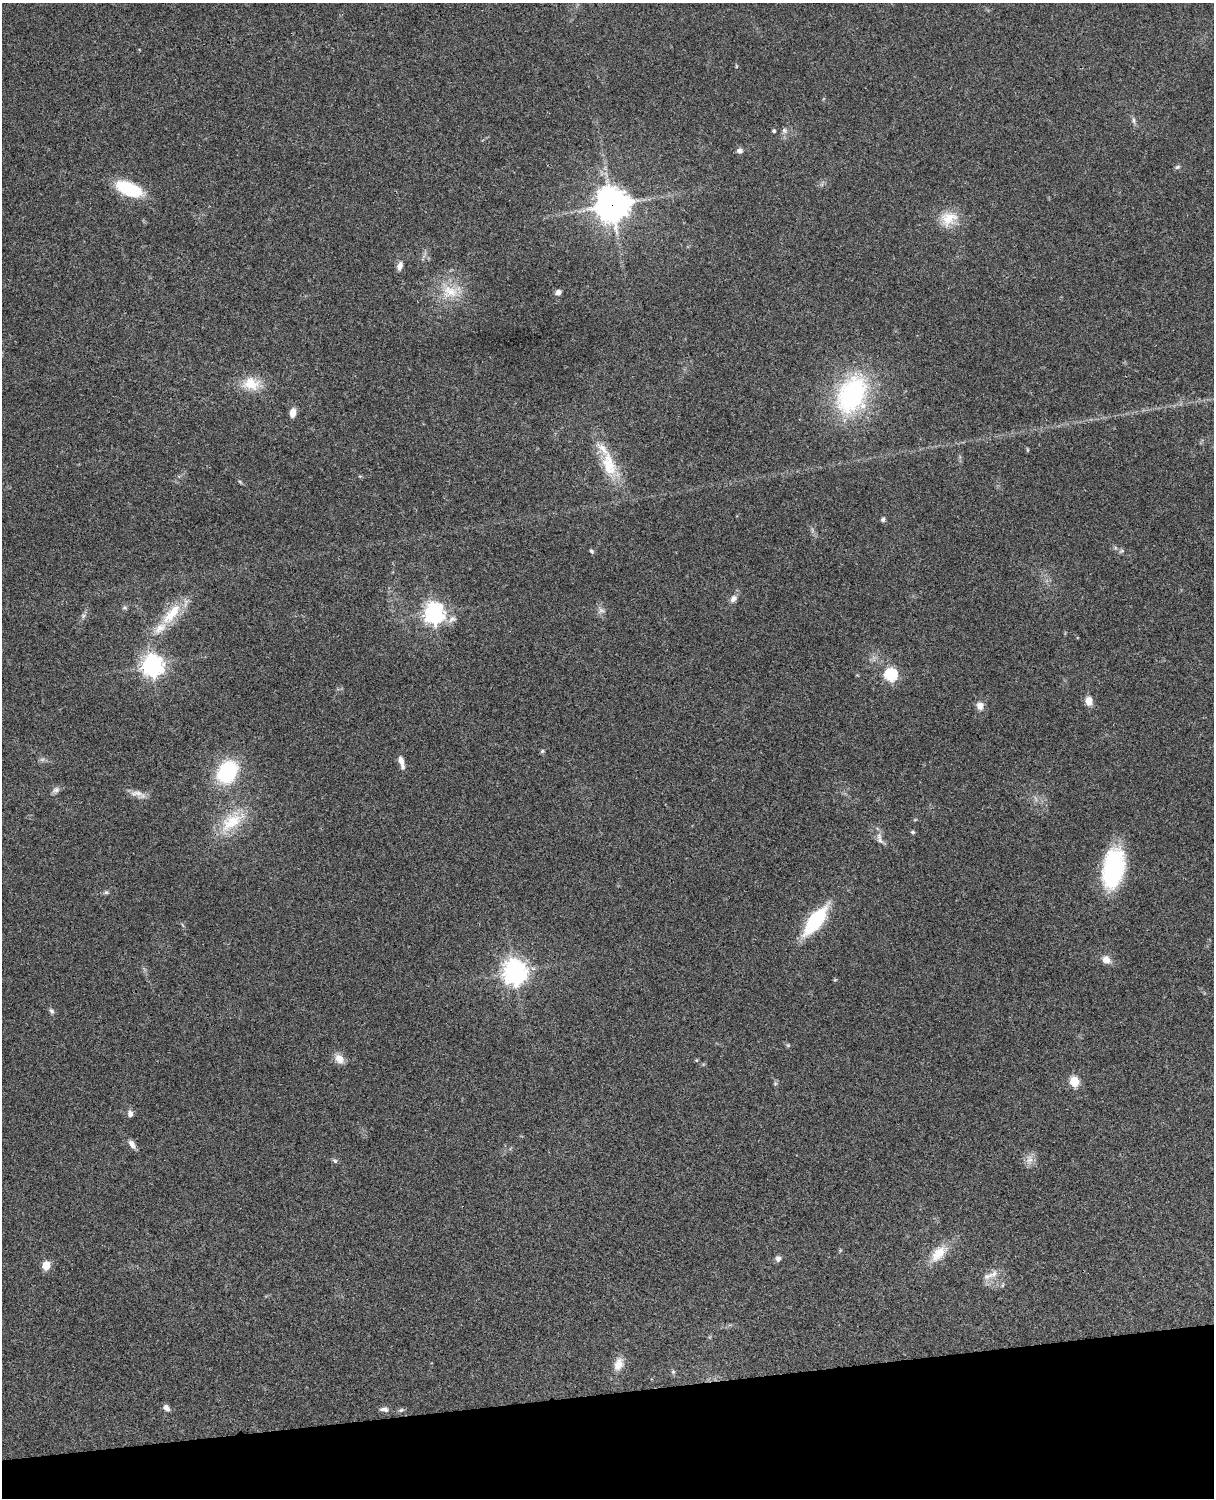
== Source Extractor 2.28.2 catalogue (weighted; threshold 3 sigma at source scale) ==
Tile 10 of 4 x 3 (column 2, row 3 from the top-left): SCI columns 1334-2545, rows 277-1772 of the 5088 x 4928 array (HDU 1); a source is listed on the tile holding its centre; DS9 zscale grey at full resolution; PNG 1216 x 1500 px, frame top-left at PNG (2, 3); no overlay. Shown black and unused: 7% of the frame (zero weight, under 3 of 4 exposures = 6% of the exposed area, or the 3 px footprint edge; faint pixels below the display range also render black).
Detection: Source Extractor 2.28.2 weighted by HDU 2 'WHT'; one run over the whole footprint, this tile lists its part. Background 0.0975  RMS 0.0063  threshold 0.0285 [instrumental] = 3 sigma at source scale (4.5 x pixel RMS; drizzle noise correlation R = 1.50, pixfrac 1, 0.05/0.05 arcsec/px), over >= 5 px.
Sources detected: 62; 2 inside a brighter listed object's ellipse — not listed separately; the other 60 listed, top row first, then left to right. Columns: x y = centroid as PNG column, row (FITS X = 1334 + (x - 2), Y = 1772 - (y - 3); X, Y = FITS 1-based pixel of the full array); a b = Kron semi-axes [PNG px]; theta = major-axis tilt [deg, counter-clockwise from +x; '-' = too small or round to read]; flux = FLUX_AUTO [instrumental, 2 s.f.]
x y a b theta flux
1134 120 9 4 -89 1.5
784 130 8 7 - 1.9
774 131 4 3 - 1.2
739 151 8 6 -5 2
1177 167 8 5 27 1.1
129 189 25 11 -23 40
612 205 11 11 - 1100
948 218 24 17 25 14
400 266 10 6 76 3.6
450 292 25 19 -8 18
558 292 7 6 - 2.4
251 384 26 18 -2 14
852 394 50 35 65 85
293 413 9 6 83 5.6
609 465 36 18 -72 23
240 482 6 4 -20 0.83
883 519 6 5 - 1.4
591 551 6 4 -50 1
733 599 10 7 44 3.1
125 608 7 5 -10 1
601 610 10 7 6 2.4
434 613 8 7 - 360
171 614 41 15 50 21
452 619 14 8 33 3.8
152 666 8 7 - 440
891 675 6 6 - 85
1089 701 10 8 -80 5.8
980 706 9 8 - 4.4
542 751 6 5 - 0.9
401 762 16 5 -76 4.2
227 772 15 12 57 72
56 790 11 7 20 2.3
138 794 23 8 -17 5
232 821 43 21 39 26
913 832 6 4 -14 1
880 840 11 7 -49 2.8
1113 868 42 21 80 62
106 892 6 5 - 1.1
815 921 29 11 53 50
1106 960 10 8 -37 4.8
514 972 9 8 - 510
51 1011 8 6 -58 1.5
788 1045 6 4 44 0.74
339 1058 11 8 -51 6.5
697 1060 5 3 - 0.59
1074 1081 6 5 - 32
130 1114 8 6 -87 2.4
132 1144 13 7 -58 3.1
1029 1160 14 8 73 4.1
335 1161 7 5 -27 1.2
939 1253 28 14 46 13
778 1259 7 6 - 2.3
46 1265 5 5 - 19
988 1276 16 8 23 4.9
1003 1285 6 4 70 0.79
618 1364 18 12 70 7.1
673 1372 6 5 - 1.1
166 1408 9 6 -42 2.8
384 1409 11 6 -7 2.4
401 1410 8 5 10 1.3
Overlapping masked pixels (flux is a lower limit): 1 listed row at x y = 612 205